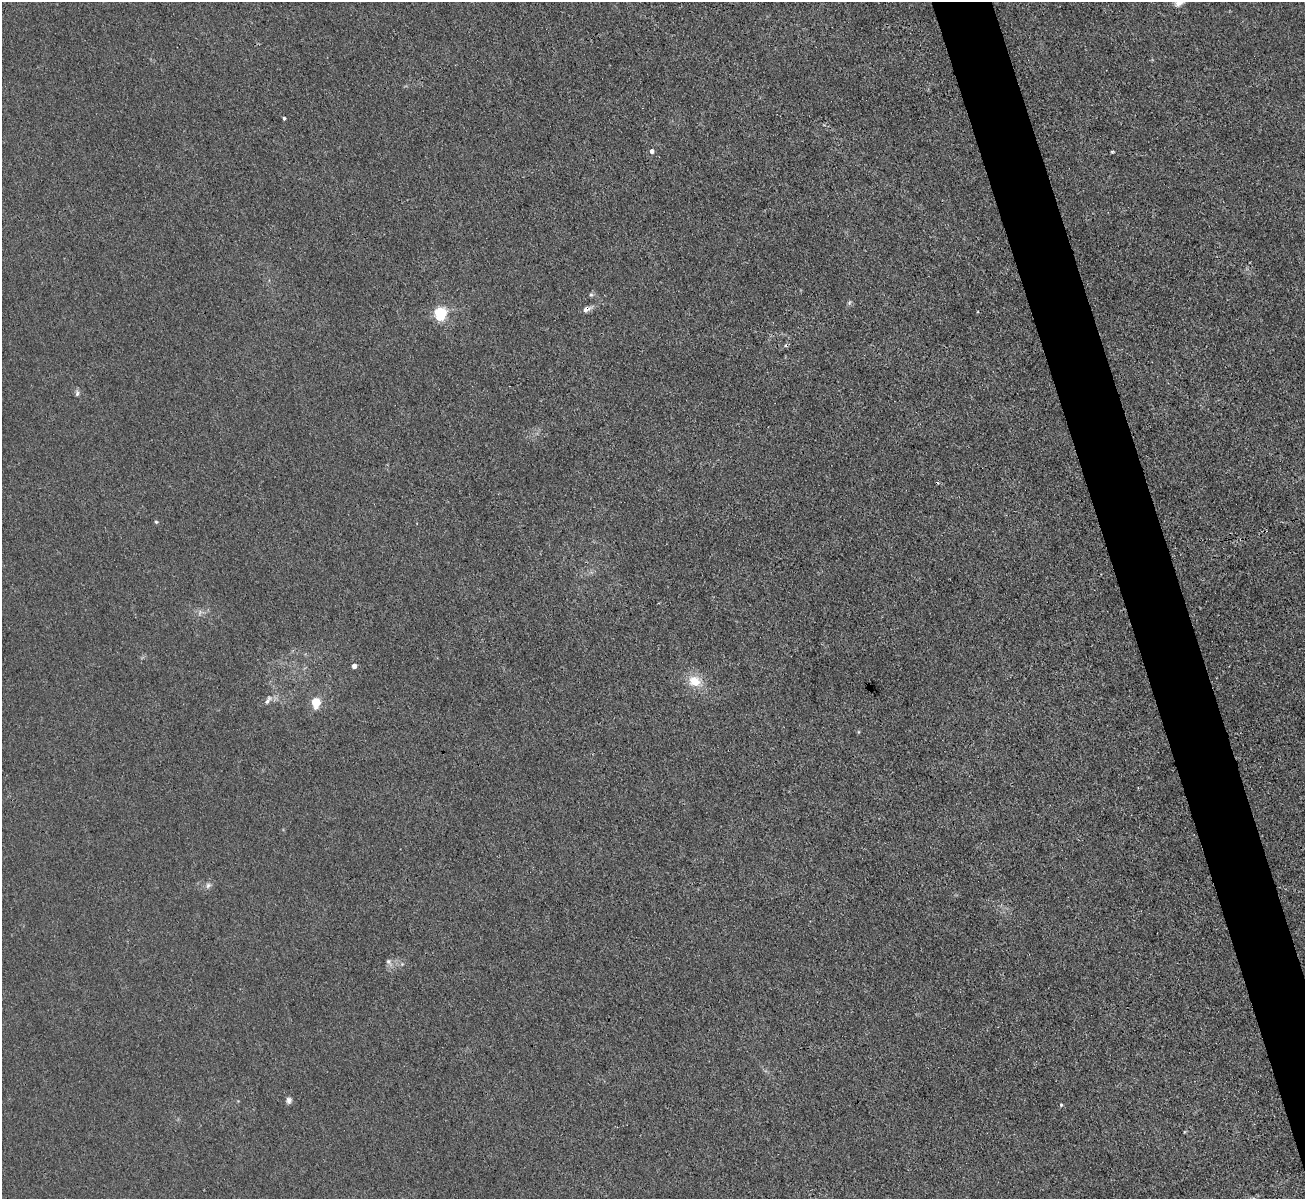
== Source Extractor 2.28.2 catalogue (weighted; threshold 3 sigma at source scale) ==
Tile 6 of 4 x 4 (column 2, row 2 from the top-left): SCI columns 1305-2607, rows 2537-3733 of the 5214 x 5196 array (HDU 1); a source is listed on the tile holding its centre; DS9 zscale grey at full resolution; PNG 1307 x 1201 px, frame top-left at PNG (2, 2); no overlay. Shown black and unused: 4% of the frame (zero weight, under 3 of 4 exposures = <1% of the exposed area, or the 3 px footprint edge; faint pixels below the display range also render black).
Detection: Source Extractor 2.28.2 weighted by HDU 2 'WHT'; one run over the whole footprint, this tile lists its part. Background 0.0411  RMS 0.0057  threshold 0.0255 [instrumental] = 3 sigma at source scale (4.5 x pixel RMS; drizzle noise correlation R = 1.50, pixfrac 1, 0.05/0.05 arcsec/px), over >= 5 px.
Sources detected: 21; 2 cosmic-ray / hot-pixel residue — not listed; the other 19 listed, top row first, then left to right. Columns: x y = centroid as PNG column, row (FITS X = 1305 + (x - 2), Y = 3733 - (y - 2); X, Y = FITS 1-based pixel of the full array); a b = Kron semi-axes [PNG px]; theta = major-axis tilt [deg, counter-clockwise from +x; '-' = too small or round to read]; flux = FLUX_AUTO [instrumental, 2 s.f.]
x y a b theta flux
1179 3 12 7 32 3.4
284 118 4 3 - 0.98
652 151 5 4 - 2.5
1112 151 3 3 - 1.2
591 295 6 5 - 1
849 303 6 5 - 0.99
587 309 13 6 24 2.7
441 313 6 5 - 88
77 393 9 5 88 1.4
156 522 4 4 - 0.66
354 666 4 4 - 3.1
694 681 16 13 -28 11
268 700 14 6 57 2.7
316 702 5 5 - 32
208 885 8 7 - 1.8
388 961 8 6 90 1.6
402 964 5 5 - 0.8
289 1100 8 7 - 1.9
1061 1105 4 3 - 0.7
Overlapping masked pixels (flux is a lower limit): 1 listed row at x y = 587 309
Isophote crosses this tile's border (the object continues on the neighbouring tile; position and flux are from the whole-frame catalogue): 1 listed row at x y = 1179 3